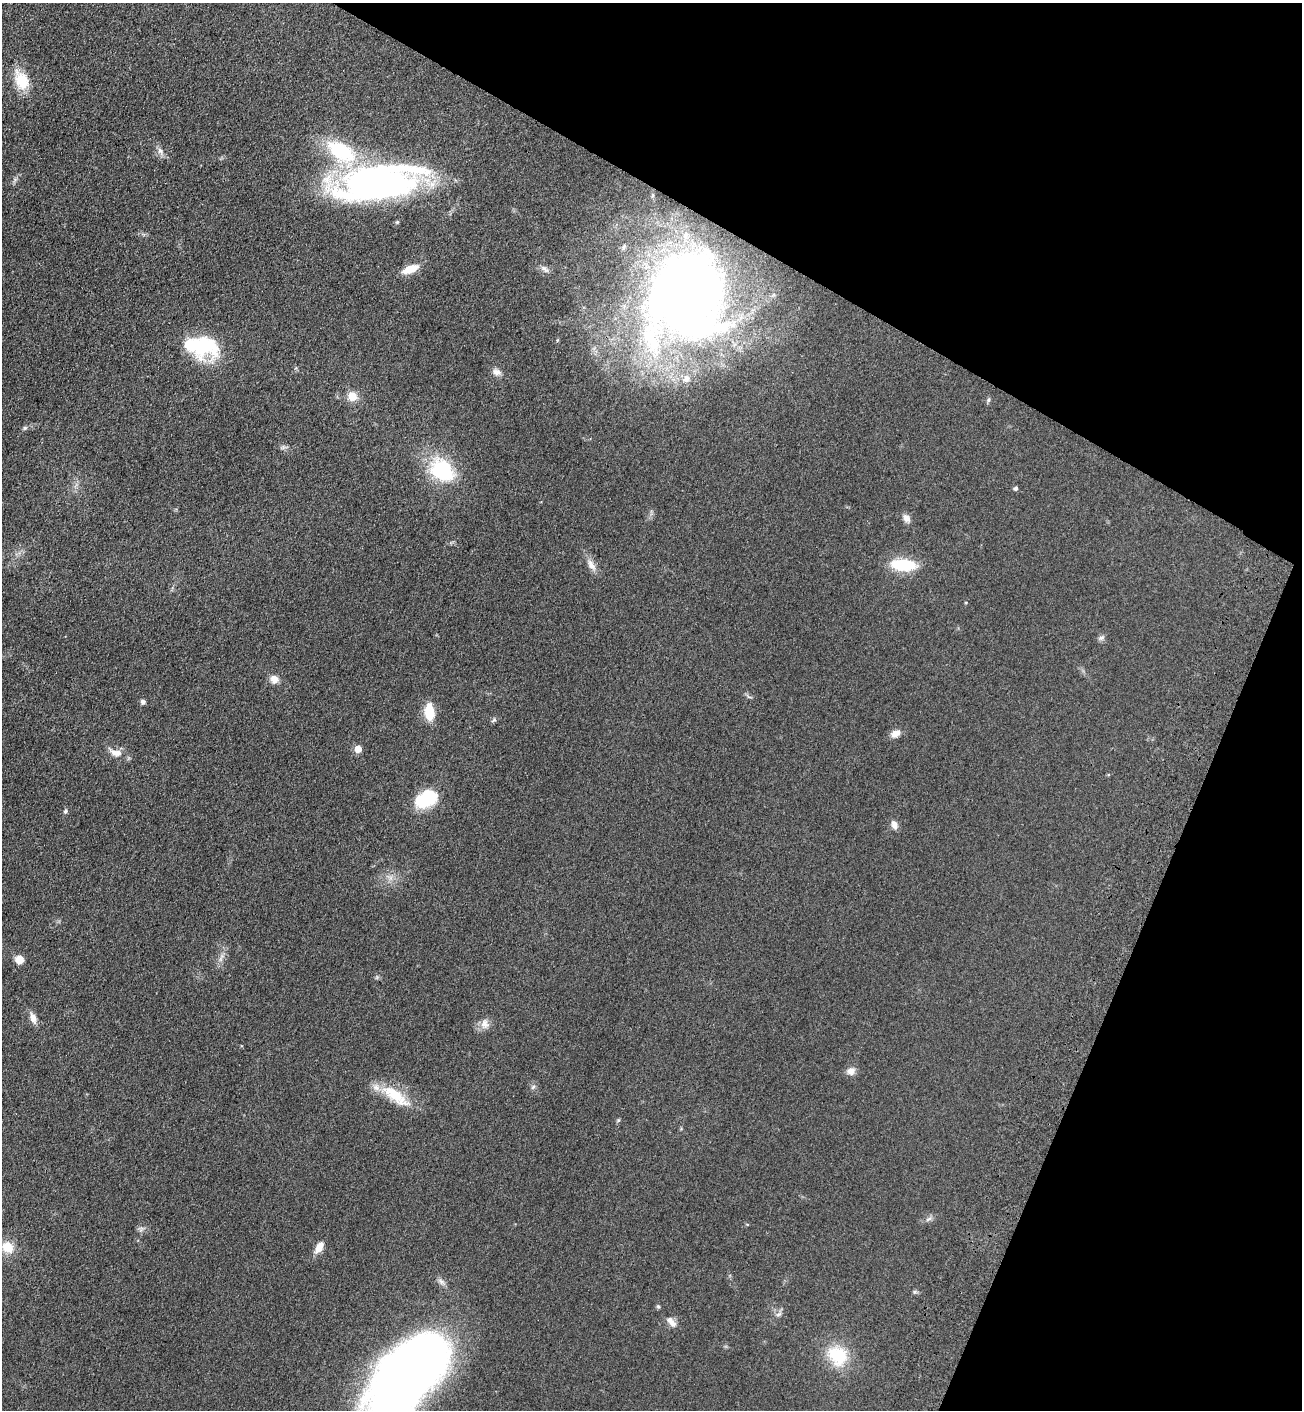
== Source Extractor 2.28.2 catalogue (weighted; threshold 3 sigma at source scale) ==
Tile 8 of 4 x 4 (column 4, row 2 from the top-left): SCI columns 4154-5453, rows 2879-4286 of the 5841 x 5757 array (HDU 1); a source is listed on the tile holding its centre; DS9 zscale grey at full resolution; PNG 1304 x 1412 px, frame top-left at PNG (2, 3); no overlay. Shown black and unused: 23% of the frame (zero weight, under 3 of 4 exposures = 6% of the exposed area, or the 3 px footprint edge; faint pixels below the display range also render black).
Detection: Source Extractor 2.28.2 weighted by HDU 2 'WHT'; one run over the whole footprint, this tile lists its part. Background 0.119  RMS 0.0089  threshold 0.0402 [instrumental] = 3 sigma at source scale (4.5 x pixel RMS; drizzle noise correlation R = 1.50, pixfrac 1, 0.05/0.05 arcsec/px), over >= 5 px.
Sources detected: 52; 1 inside a brighter object's white glare — not listed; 2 inside a brighter listed object's ellipse — not listed separately; the other 49 listed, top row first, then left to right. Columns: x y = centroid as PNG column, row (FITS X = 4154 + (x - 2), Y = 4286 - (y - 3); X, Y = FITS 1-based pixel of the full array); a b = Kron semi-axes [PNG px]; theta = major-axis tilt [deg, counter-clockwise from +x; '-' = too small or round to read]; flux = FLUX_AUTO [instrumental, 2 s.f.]
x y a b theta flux
21 80 24 15 -67 24
160 151 11 7 -63 4.3
341 151 33 18 -33 71
377 183 95 35 8 340
397 222 5 5 - 1.2
624 247 7 4 70 1.4
410 269 21 9 23 13
544 269 13 7 -37 4.1
686 297 91 77 69 690
203 348 35 28 -2 64
497 372 11 9 -15 4.7
352 396 10 9 - 12
989 400 8 4 81 1.5
25 428 6 5 - 1.5
442 470 28 20 -40 68
1016 488 5 4 - 2.1
906 518 11 8 -58 4.9
591 565 17 9 -60 7
903 565 27 11 -4 39
966 602 4 3 - 0.7
1101 638 9 6 16 2.4
274 679 9 9 - 7.2
143 702 7 6 - 2.2
429 712 14 8 -85 28
494 720 8 5 50 1.7
895 734 13 9 29 6.4
358 749 5 5 - 14
116 752 19 9 -17 8.9
426 799 26 16 27 39
66 811 7 5 78 1.8
894 825 11 7 -70 5.2
220 959 7 4 89 2.4
19 960 8 8 - 9.8
33 1018 15 7 -73 6.1
485 1024 15 11 -82 6.7
851 1071 11 9 15 5.6
533 1087 7 4 45 1.7
395 1096 46 15 -35 30
618 1120 6 5 - 1.2
928 1219 10 5 26 2.7
141 1229 8 6 57 2.6
8 1247 16 14 -39 16
319 1248 14 7 58 9.3
915 1292 6 4 -18 1.4
658 1306 6 4 -66 1.3
779 1314 9 5 27 2.4
673 1323 11 9 -29 4.7
837 1355 27 23 -41 38
406 1377 94 48 48 710
Overlapping masked pixels (flux is a lower limit): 1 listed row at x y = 686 297
Isophote crosses this tile's border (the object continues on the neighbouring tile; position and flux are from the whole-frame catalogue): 1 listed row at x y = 406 1377